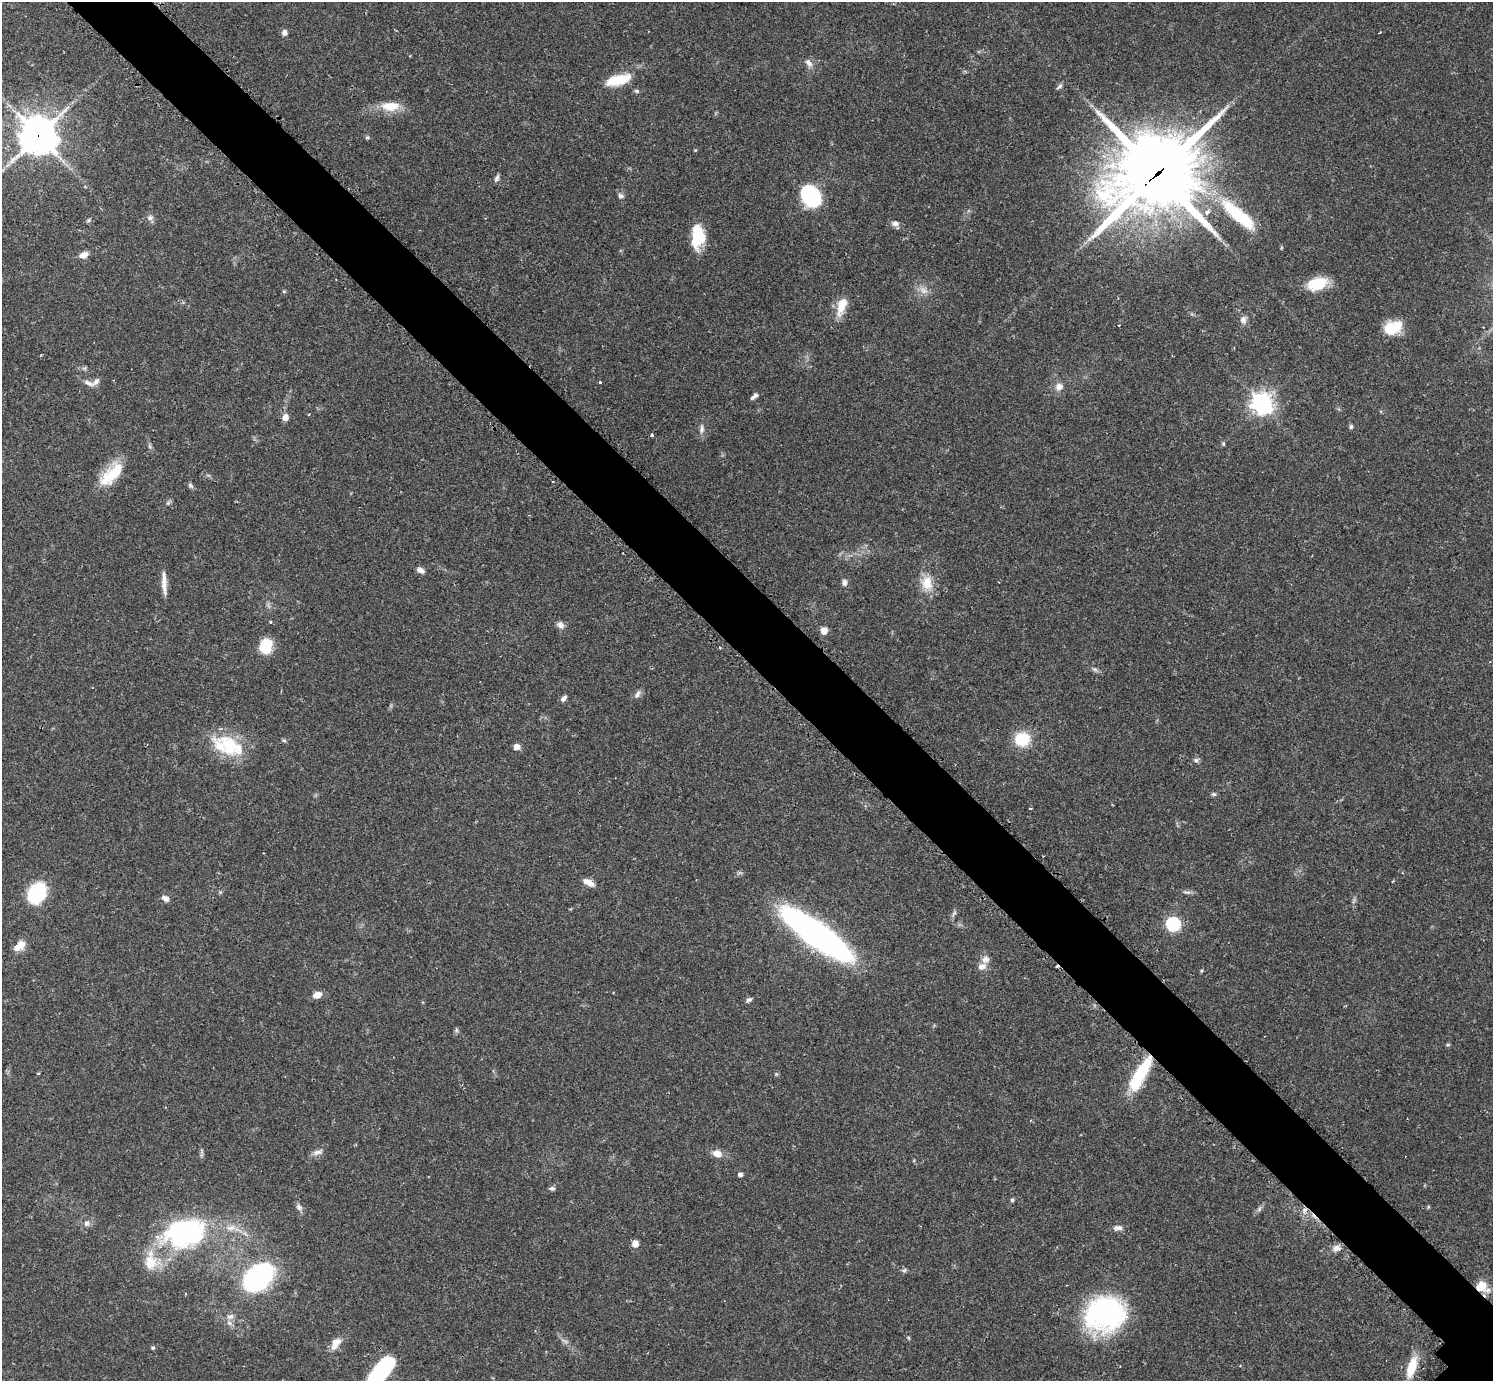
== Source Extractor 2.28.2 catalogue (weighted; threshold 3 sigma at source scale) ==
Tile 11 of 4 x 4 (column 3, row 3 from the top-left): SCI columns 3010-4500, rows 1569-2947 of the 6041 x 6040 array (HDU 1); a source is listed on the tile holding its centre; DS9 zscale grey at full resolution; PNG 1495 x 1383 px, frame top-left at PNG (2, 2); no overlay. Shown black and unused: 6% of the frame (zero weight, under 2 of 3 exposures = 2% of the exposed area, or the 3 px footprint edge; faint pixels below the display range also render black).
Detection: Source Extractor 2.28.2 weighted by HDU 2 'WHT'; one run over the whole footprint, this tile lists its part. Background 0.079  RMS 0.0056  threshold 0.0251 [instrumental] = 3 sigma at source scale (4.5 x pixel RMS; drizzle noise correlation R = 1.50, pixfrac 1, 0.05/0.05 arcsec/px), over >= 5 px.
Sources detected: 105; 1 too faint to see at this stretch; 2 cosmic-ray / hot-pixel residue — not listed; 4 inside a brighter listed object's ellipse — not listed separately; the other 98 listed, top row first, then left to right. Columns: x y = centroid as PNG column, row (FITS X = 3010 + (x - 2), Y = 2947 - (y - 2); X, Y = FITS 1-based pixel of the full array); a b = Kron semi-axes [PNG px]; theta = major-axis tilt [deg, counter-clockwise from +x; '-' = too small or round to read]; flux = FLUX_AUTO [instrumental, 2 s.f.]
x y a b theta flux
284 32 7 6 - 2.1
809 63 13 7 -50 2.9
618 80 28 11 14 17
1059 86 10 5 47 1.4
637 91 7 5 -15 0.99
390 106 24 12 0 11
38 135 13 13 - 1200
367 137 6 5 - 0.92
695 150 4 4 - 0.49
1157 174 35 29 34 4100
497 178 9 5 68 1.5
620 196 7 7 - 1.6
811 197 16 12 -52 73
1207 212 6 6 - 2.5
1238 215 53 14 -41 37
150 218 9 7 14 2.1
89 220 6 5 - 0.91
895 223 9 7 -1 2.3
698 237 25 14 87 18
83 255 10 6 26 4
1317 284 22 13 16 16
923 290 13 9 -31 4
284 291 5 4 - 0.57
841 306 23 10 71 9.7
1243 320 10 8 -84 2.8
1118 325 3 3 - 0.54
1393 327 21 14 21 14
600 382 3 3 - 0.64
89 383 16 6 -23 3
1059 387 11 10 - 3.7
754 396 9 4 37 2
1262 404 8 7 - 340
309 414 3 2 - 0.62
285 417 8 7 - 3.3
1351 427 6 5 - 1
702 429 12 6 79 2.3
652 435 3 3 - 1.4
1223 444 6 4 -71 0.74
113 473 35 16 43 19
190 486 8 6 -51 1.2
168 503 7 5 46 1
420 570 10 6 -27 2.5
164 582 30 5 -87 5.1
844 582 7 6 - 2
927 583 20 15 -82 9.9
271 622 4 3 - 0.75
560 625 9 7 -27 2.9
824 631 5 5 - 9.4
265 646 16 13 73 13
1094 669 9 5 -26 1.4
637 694 11 6 63 2
563 698 8 5 48 2
1022 739 11 10 - 24
230 746 45 21 -28 28
516 747 6 6 - 3.5
1196 760 7 6 - 1.4
1214 794 7 5 -20 0.99
589 882 15 7 -29 4.1
1187 892 12 4 -9 1.6
36 893 21 15 58 34
165 898 10 7 -29 2.4
954 913 6 5 - 1.1
1173 924 6 6 - 88
816 935 54 15 -36 270
20 945 12 9 41 6.2
982 967 11 8 24 3.4
1202 970 6 3 71 0.66
317 995 10 7 20 4.6
749 1000 7 5 17 1.4
456 1030 7 4 -89 0.94
1448 1045 5 5 - 0.89
38 1073 4 2 - 0.52
1139 1075 42 12 63 27
318 1152 14 7 21 2.7
717 1154 10 8 -20 5.3
740 1175 5 4 - 1.9
552 1188 8 5 -2 1.2
1012 1200 5 5 - 0.89
299 1207 9 7 -47 2
1259 1209 7 5 48 1.2
1304 1210 8 5 51 2.2
87 1223 7 7 - 2
231 1228 14 8 12 4.6
1118 1228 13 7 0 2.4
185 1233 46 31 13 92
635 1244 6 6 - 4.2
1336 1248 9 8 - 3
150 1261 28 16 -89 15
904 1270 7 5 11 1.1
258 1277 32 21 41 90
1481 1286 14 12 37 8.9
1105 1314 45 37 11 87
230 1316 11 7 23 2.6
909 1338 6 4 -70 0.61
336 1343 18 10 57 5.4
153 1348 5 4 - 0.83
1412 1367 25 10 72 13
380 1372 32 13 51 53
Overlapping masked pixels (flux is a lower limit): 6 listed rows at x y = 38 135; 1157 174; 1139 1075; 1304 1210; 1481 1286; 1412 1367
Isophote crosses this tile's border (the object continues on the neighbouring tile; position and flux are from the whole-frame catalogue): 1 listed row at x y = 380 1372